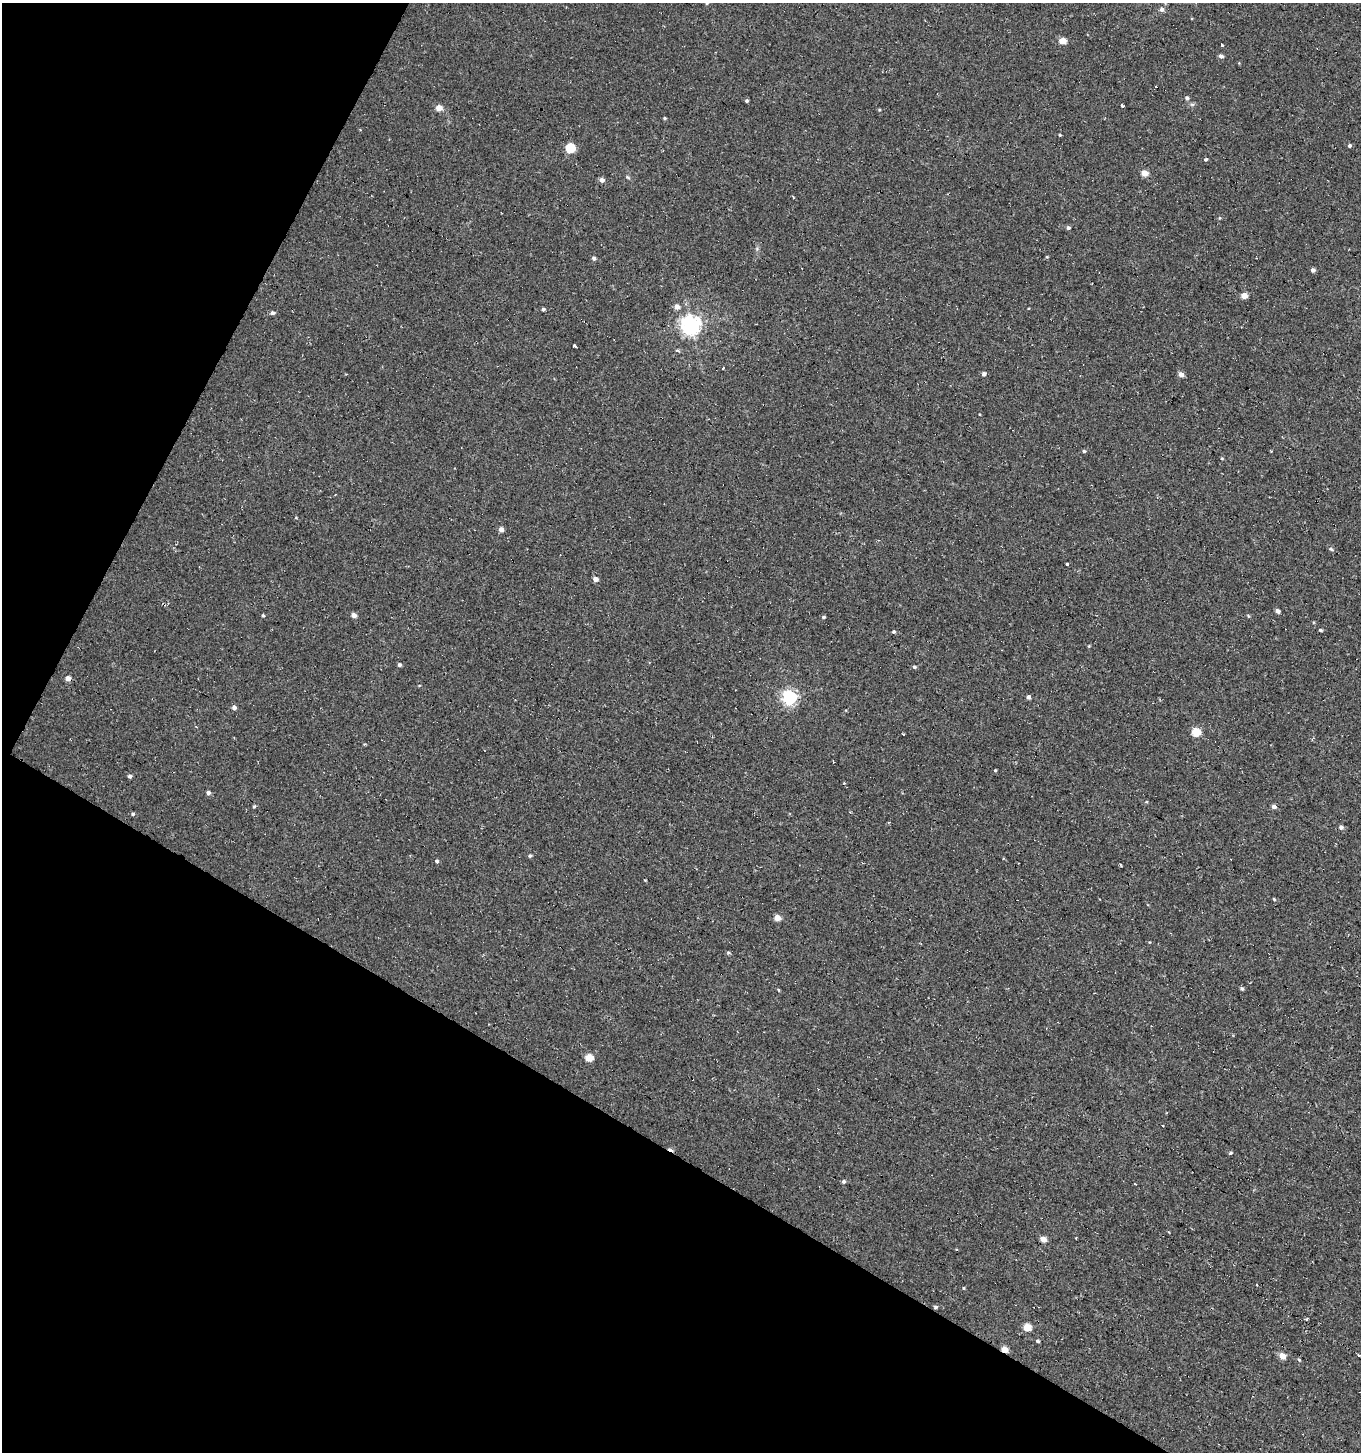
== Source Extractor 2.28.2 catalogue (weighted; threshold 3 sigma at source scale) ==
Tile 9 of 4 x 4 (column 1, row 3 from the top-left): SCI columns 249-1607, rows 1457-2906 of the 5950 x 5842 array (HDU 1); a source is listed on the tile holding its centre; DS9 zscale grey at full resolution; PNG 1363 x 1454 px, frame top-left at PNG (2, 3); no overlay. Shown black and unused: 29% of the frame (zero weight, under 2 of 3 exposures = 3% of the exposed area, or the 3 px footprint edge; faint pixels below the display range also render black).
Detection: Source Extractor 2.28.2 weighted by HDU 2 'WHT'; one run over the whole footprint, this tile lists its part. Background 0.00441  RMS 0.005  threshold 0.0225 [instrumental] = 3 sigma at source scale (4.5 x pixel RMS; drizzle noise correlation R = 1.50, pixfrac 1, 0.0396/0.0396 arcsec/px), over >= 5 px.
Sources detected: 84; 4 cosmic-ray / hot-pixel residue — not listed; the other 80 listed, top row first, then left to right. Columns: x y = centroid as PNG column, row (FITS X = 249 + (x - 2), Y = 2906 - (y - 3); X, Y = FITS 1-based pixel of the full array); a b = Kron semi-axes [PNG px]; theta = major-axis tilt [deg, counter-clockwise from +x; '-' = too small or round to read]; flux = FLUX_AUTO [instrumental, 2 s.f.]
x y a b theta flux
707 3 4 4 - 0.49
1162 10 6 6 - 1.4
1062 41 5 4 - 9
1222 45 3 3 - 2.6
1221 56 4 4 - 1.7
1187 98 5 4 - 1.1
746 101 4 3 - 0.76
1122 106 3 3 - 5.3
439 108 5 5 - 5.3
879 110 4 3 - 0.43
664 118 4 4 - 0.55
1059 135 3 3 - 0.51
1350 145 4 4 - 0.91
570 148 5 5 - 24
1206 159 4 4 - 0.69
1144 173 5 4 - 7.4
628 177 8 3 -45 0.64
602 180 5 5 - 2
793 197 4 2 - 0.63
1219 218 5 3 - 0.45
1068 228 4 4 - 1
1047 257 4 2 - 0.36
594 258 5 4 - 1.4
1313 270 4 4 - 2
1244 295 4 4 - 5.8
677 307 6 5 - 2.5
543 309 4 4 - 0.87
272 313 5 5 - 1.3
691 325 7 7 - 240
574 346 4 3 - 3.4
723 368 3 3 - 3.2
984 374 4 4 - 1.6
1181 374 5 4 - 3
1084 451 4 4 - 0.73
1222 458 4 3 - 0.43
335 494 3 2 - 0.4
501 530 5 5 - 2.3
1331 549 6 4 -43 0.73
1067 564 3 3 - 3
595 579 5 4 - 2.7
1278 611 4 4 - 1.9
263 615 4 3 - 0.56
354 615 4 4 - 3.1
823 617 5 4 - 0.76
1320 630 4 3 - 0.73
894 632 4 4 - 0.71
399 665 4 4 - 1
914 667 4 4 - 0.89
68 678 5 4 - 3.1
790 697 6 6 - 110
1029 697 4 4 - 1.6
234 707 5 5 - 1.7
1196 732 5 5 - 19
995 770 4 3 - 0.47
130 776 4 4 - 1.1
208 793 5 5 - 1.2
254 806 4 4 - 0.56
1274 807 5 4 - 1.8
133 814 5 4 - 0.87
1341 827 5 5 - 1.5
530 856 4 4 - 0.83
437 861 3 3 - 15
1274 899 4 3 - 0.49
777 918 5 5 - 4.8
1242 988 4 4 - 0.95
778 990 5 3 - 0.43
589 1058 5 5 - 10
1163 1126 3 3 - 1.9
1230 1153 5 3 - 0.66
843 1181 5 4 - 1
1043 1239 5 4 - 4.3
1257 1285 3 2 - 0.35
963 1288 5 3 - 0.43
935 1307 4 4 - 0.94
1027 1327 5 5 - 11
1037 1341 4 3 - 0.75
1005 1349 5 4 - 6.1
1359 1355 3 2 - 0.98
1282 1356 5 5 - 5.5
1299 1360 5 4 - 0.54
Overlapping masked pixels (flux is a lower limit): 2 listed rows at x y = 935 1307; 1005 1349
Isophote crosses this tile's border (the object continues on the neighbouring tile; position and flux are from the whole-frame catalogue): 1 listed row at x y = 707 3